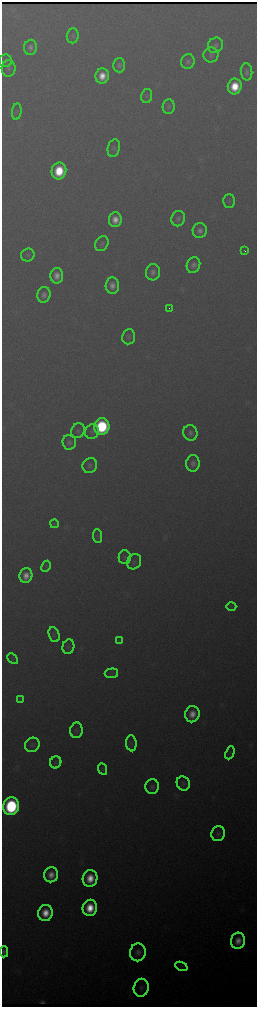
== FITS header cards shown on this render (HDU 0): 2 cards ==
NAXIS1  =                  510 / length of data axis 1
NAXIS2  =                 2010 / length of data axis 2

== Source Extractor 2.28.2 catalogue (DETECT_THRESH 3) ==
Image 510 x 2010 px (HDU 0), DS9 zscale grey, zoomed out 1/2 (1 PNG px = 2 x 2 image px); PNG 259 x 1009 px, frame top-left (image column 2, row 2010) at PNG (2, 2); each listed source drawn as its Kron ellipse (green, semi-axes under 4 px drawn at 4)
Background 2660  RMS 34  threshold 103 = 3 sigma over >= 5 px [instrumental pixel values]
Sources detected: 72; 2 cannot appear on this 1/2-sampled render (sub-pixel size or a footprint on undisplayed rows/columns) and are neither listed nor drawn; the other 70 listed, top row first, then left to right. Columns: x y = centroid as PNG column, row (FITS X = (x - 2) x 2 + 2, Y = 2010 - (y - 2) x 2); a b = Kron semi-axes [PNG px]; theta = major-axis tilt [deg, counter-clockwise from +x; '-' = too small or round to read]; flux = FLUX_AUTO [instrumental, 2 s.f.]
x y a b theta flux
73 36 7 6 - 1.9e+04
215 45 8 7 - 2.9e+04
30 47 8 6 78 3.9e+04
211 55 7 7 - 2.5e+04
5 61 6 6 - 1.8e+04
188 61 7 6 - 3.0e+04
119 65 7 6 - 2.6e+04
9 68 8 7 - 2.6e+04
247 72 8 5 -85 3.1e+04
102 76 7 6 - 1.3e+05
235 86 8 7 - 2.5e+05
147 96 7 5 79 1.4e+04
169 107 7 6 - 2.0e+04
17 112 8 5 82 1.4e+04
114 148 9 6 76 2.3e+04
59 171 8 7 - 3.5e+05
229 201 7 5 90 1.5e+04
178 219 8 6 71 2.9e+04
115 220 7 6 - 9.5e+04
200 231 7 7 - 4.3e+04
102 244 8 6 57 2.3e+04
245 251 2 1 - 1.4e+04
28 255 7 6 - 1.7e+04
193 265 8 6 70 4.4e+04
153 272 8 7 - 4.4e+04
57 276 8 6 89 7.7e+04
112 285 8 6 86 6.3e+04
44 295 8 6 76 4.4e+04
169 308 2 1 - 7.9e+03
129 337 7 6 - 2.1e+04
102 426 8 7 - 9.3e+05
78 431 8 6 61 2.2e+04
92 432 7 6 - 2.2e+04
190 433 8 7 - 3.6e+04
69 442 7 6 - 3.2e+04
193 463 8 6 85 4.2e+04
90 465 8 7 - 2.8e+04
54 524 4 4 - 1.1e+04
98 536 7 4 -83 1.3e+04
125 557 7 6 - 1.7e+04
134 562 8 6 55 2.3e+04
46 566 6 4 62 1.2e+04
26 576 7 6 - 9.3e+04
231 606 5 3 - 8.2e+03
54 635 7 5 -71 1.5e+04
120 641 4 2 - 7.3e+03
68 647 7 6 - 1.6e+04
13 659 6 3 -42 1.1e+04
111 673 7 4 6 1.3e+04
20 699 3 3 - 8.5e+03
192 714 8 7 - 1.1e+05
76 730 8 6 84 1.8e+04
131 743 8 5 -84 1.7e+04
32 745 7 7 - 2.1e+04
230 753 7 4 67 1.1e+04
56 762 6 5 - 1.4e+04
103 769 6 2 -66 9.2e+03
183 783 7 6 - 2.0e+04
152 787 7 7 - 2.8e+04
11 806 9 8 - 1.3e+06
218 834 7 6 - 2.7e+04
51 875 7 7 - 9.2e+04
90 878 8 7 - 1.8e+05
90 908 8 7 - 2.4e+05
45 913 8 7 - 1.7e+05
238 941 8 7 - 1.0e+05
4 952 5 4 - 2.6e+04
138 952 9 8 - 5.1e+04
181 966 6 2 -24 8.7e+03
141 988 9 7 79 3.0e+04
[2 sub-pixel or undisplayed-footprint detections neither listed nor drawn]